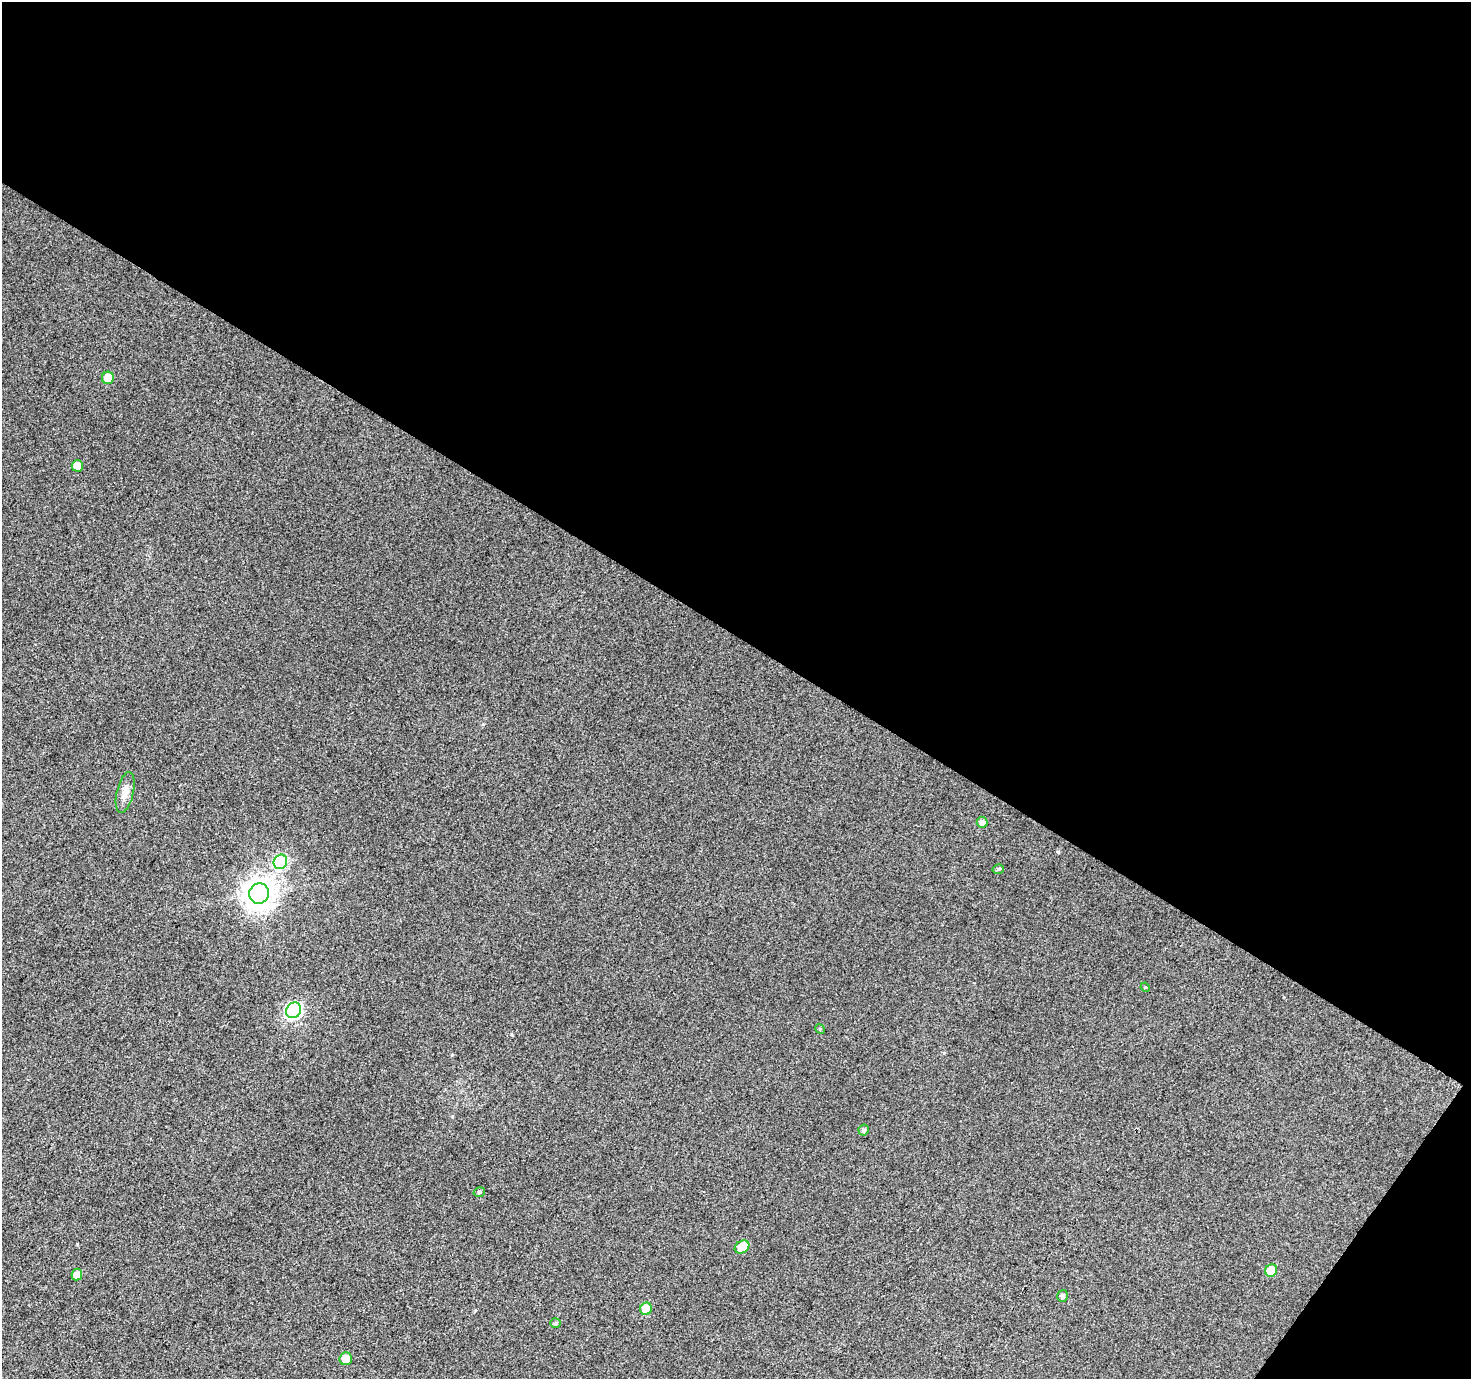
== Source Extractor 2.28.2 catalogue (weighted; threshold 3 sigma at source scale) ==
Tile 2 of 2 x 2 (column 2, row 1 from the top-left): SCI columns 1472-2940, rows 1495-2871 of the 2941 x 2969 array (HDU 1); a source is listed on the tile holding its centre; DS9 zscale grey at full resolution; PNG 1473 x 1381 px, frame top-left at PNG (2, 2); each listed source drawn as its Kron ellipse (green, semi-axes under 4 px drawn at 4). Shown black and unused: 48% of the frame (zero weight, under 3 of 4 exposures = <1% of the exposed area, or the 3 px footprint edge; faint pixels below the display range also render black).
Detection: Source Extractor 2.28.2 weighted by HDU 2 'WHT'; one run over the whole footprint, this tile lists its part. Background 0.0273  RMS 0.011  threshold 0.0513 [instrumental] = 3 sigma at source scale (4.5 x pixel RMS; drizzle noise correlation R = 1.50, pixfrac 1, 0.0396/0.0396 arcsec/px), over >= 5 px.
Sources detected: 19; all 19 listed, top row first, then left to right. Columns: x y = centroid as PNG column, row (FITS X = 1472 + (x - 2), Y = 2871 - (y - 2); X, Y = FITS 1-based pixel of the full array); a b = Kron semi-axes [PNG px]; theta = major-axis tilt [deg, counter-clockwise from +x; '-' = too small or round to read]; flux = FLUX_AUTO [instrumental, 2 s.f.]
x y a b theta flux
108 378 6 6 - 16
77 466 6 5 - 15
125 792 21 8 77 9.6
982 822 5 5 - 4.6
280 862 7 6 - 99
998 869 6 4 17 2
259 893 10 10 - 1200
1145 987 5 4 - 1.1
293 1010 8 7 - 200
820 1029 5 4 - 1.3
864 1130 5 5 - 2.6
479 1192 6 4 16 2.1
742 1247 8 6 32 23
1271 1270 6 6 - 20
77 1274 6 5 - 7.6
1063 1296 6 5 - 3.2
646 1309 6 6 - 26
556 1323 5 4 - 1.5
346 1359 6 6 - 12
Unlisted compact peaks at least as high as the median listed source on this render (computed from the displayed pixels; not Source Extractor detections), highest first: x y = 1058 852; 77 1244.